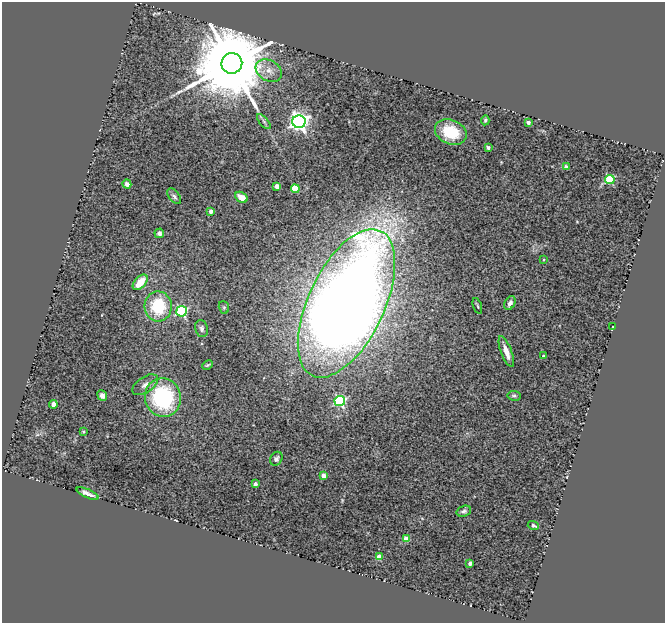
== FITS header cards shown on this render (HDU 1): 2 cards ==
NAXIS1  =                  663
NAXIS2  =                  621

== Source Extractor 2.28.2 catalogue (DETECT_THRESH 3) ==
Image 663 x 621 px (HDU 1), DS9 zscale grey, 1 PNG px = 1 image px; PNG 667 x 625 px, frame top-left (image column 1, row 621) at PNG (2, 2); each listed source drawn as its Kron ellipse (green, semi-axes under 4 px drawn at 4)
Background 0.711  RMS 0.093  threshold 0.279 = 3 sigma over >= 5 px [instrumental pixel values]
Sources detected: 46; all 46 listed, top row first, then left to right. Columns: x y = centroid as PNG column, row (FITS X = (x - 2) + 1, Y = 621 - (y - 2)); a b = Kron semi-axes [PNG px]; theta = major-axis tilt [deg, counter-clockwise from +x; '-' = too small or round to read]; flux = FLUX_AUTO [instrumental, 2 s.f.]
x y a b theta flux
232 63 10 10 - 150000
269 71 14 10 -31 59
485 120 5 4 - 9
264 122 9 4 -49 13
299 122 6 6 - 3100
528 122 4 3 - 24
451 132 16 12 -23 190
488 148 3 3 - 9.5
566 167 4 3 - 30
610 179 4 4 - 410
127 184 4 4 - 25
277 186 4 4 - 72
295 189 4 4 - 210
174 196 9 5 -53 19
241 197 7 5 -33 74
211 211 4 4 - 45
159 233 5 4 - 18
543 260 3 2 - 5.4
140 282 9 5 48 120
346 303 80 38 65 12000
510 303 7 5 61 32
158 306 15 13 -87 310
477 306 8 2 -71 8.1
224 307 6 5 - 9.6
181 311 5 5 - 680
612 327 3 2 - 3.8
202 329 8 6 -76 19
506 352 16 5 -70 63
544 356 3 3 - 21
207 365 6 3 27 7.7
145 385 14 7 34 43
102 396 5 4 - 25
514 396 6 5 - 12
163 398 19 18 - 700
340 401 5 5 - 800
53 404 4 4 - 27
83 431 4 2 - 5.1
276 459 7 5 57 17
323 476 4 4 - 86
255 484 4 3 - 15
88 494 12 3 -24 31
464 511 7 5 19 15
533 525 5 3 - 19
406 539 4 4 - 120
379 557 4 4 - 120
470 563 4 3 - 12